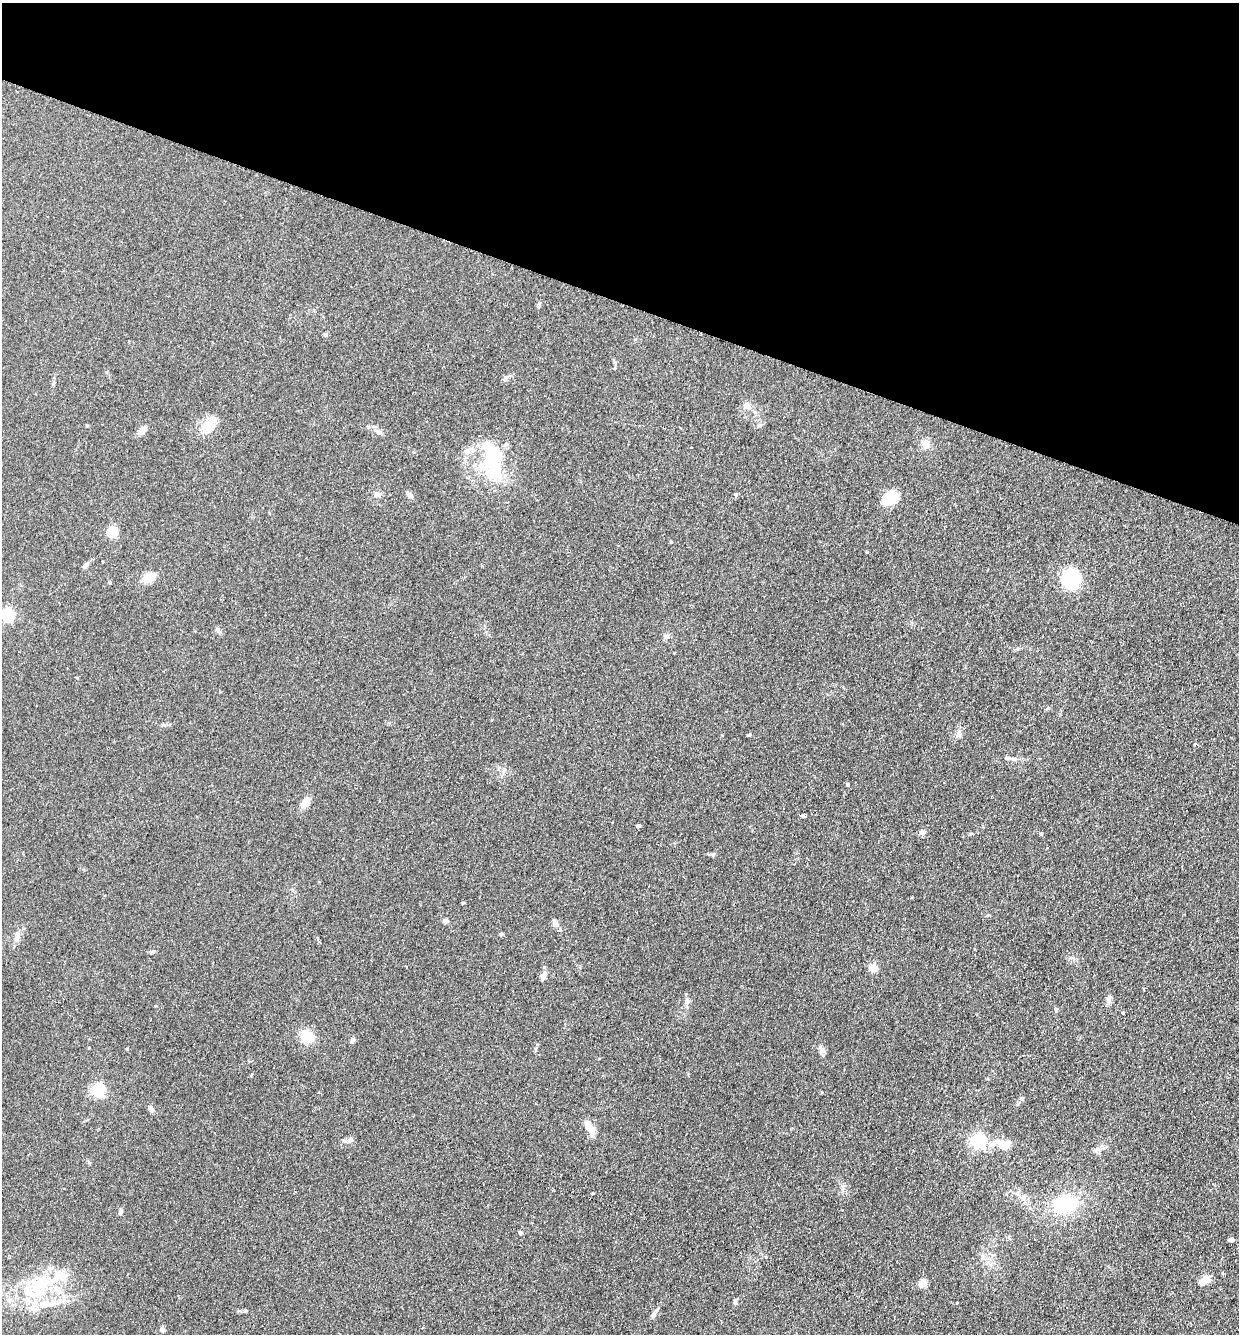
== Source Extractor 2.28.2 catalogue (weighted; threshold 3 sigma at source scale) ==
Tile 2 of 4 x 4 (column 2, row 1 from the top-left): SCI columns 1554-2790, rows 4016-5347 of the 5452 x 5368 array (HDU 1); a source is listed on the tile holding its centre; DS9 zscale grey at full resolution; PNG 1241 x 1336 px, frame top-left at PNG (2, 3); no overlay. Shown black and unused: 22% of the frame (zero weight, under 2 of 3 exposures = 3% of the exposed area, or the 3 px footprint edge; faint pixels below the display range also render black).
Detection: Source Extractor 2.28.2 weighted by HDU 2 'WHT'; one run over the whole footprint, this tile lists its part. Background 0.15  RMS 0.011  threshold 0.0505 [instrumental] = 3 sigma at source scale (4.5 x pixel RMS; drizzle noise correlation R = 1.50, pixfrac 1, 0.05/0.05 arcsec/px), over >= 5 px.
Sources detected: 73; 1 inside a brighter object's white glare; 2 cosmic-ray / hot-pixel residue — not listed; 3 inside a brighter listed object's ellipse — not listed separately; the other 67 listed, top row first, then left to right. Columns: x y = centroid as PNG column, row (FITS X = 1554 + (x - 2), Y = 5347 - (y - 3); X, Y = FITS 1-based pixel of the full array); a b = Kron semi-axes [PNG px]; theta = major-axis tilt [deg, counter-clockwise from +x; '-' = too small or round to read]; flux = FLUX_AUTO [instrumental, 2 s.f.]
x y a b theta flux
325 335 6 5 - 1.5
746 405 10 7 62 4.6
87 425 5 3 - 0.96
209 426 25 14 64 16
143 430 13 6 48 5.5
378 432 8 5 -25 2.8
925 444 11 9 90 7.3
492 460 46 24 -89 75
378 495 7 4 -1 2.4
410 495 8 6 -40 3.7
736 495 5 4 - 1.6
890 498 12 9 30 48
112 532 5 5 - 77
671 542 4 3 - 0.96
85 565 9 5 52 2.8
149 577 13 9 29 13
1071 579 18 15 77 73
110 583 4 3 - 1
7 615 5 5 - 190
218 630 8 5 -54 2.4
1195 743 3 3 - 2.1
1014 759 9 4 8 2.7
847 784 4 3 - 1.5
305 802 13 8 54 7.7
803 816 6 3 -10 5.8
638 826 3 3 - 4.8
922 832 7 6 - 4.3
1041 834 4 3 - 1.7
463 903 4 3 - 1.1
445 921 6 6 - 3
555 923 14 5 -53 3.6
501 934 6 3 45 1.3
17 936 17 6 82 5.3
406 966 3 3 - 1.5
873 968 5 5 - 30
543 976 13 6 66 4.4
1109 999 10 6 78 4
687 1001 7 4 -90 2.3
1123 1013 4 3 - 1.1
307 1036 14 12 -35 20
352 1040 7 5 46 2.3
127 1049 4 4 - 0.99
821 1049 14 5 -52 3.9
252 1074 3 3 - 3.5
98 1090 5 5 - 170
318 1093 3 2 - 2.1
1022 1099 6 5 - 1.9
150 1108 11 5 -60 2.8
589 1128 17 7 -63 14
350 1140 8 7 - 3.4
978 1141 6 6 - 250
1003 1144 20 12 -12 17
1097 1150 9 6 3 3.6
592 1193 3 3 - 6
1023 1197 9 5 27 3.6
1065 1204 23 17 12 63
120 1212 8 4 88 2.5
520 1233 5 5 - 1.3
1231 1240 4 4 - 5.2
765 1257 3 3 - 7.4
1206 1279 5 5 - 19
922 1283 5 5 - 29
41 1284 50 19 20 68
46 1304 31 9 0 19
653 1315 7 6 - 2.8
422 1327 3 3 - 1.3
162 1330 7 5 -21 1.8
Isophote crosses this tile's border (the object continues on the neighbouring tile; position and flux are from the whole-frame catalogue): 1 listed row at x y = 7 615
Unlisted compact peaks at least as high as the median listed source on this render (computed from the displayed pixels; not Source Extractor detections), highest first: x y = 735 1301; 713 855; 749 735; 1048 708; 1056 1010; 245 1311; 506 377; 867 552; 959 734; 153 951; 163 725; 666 637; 539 303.